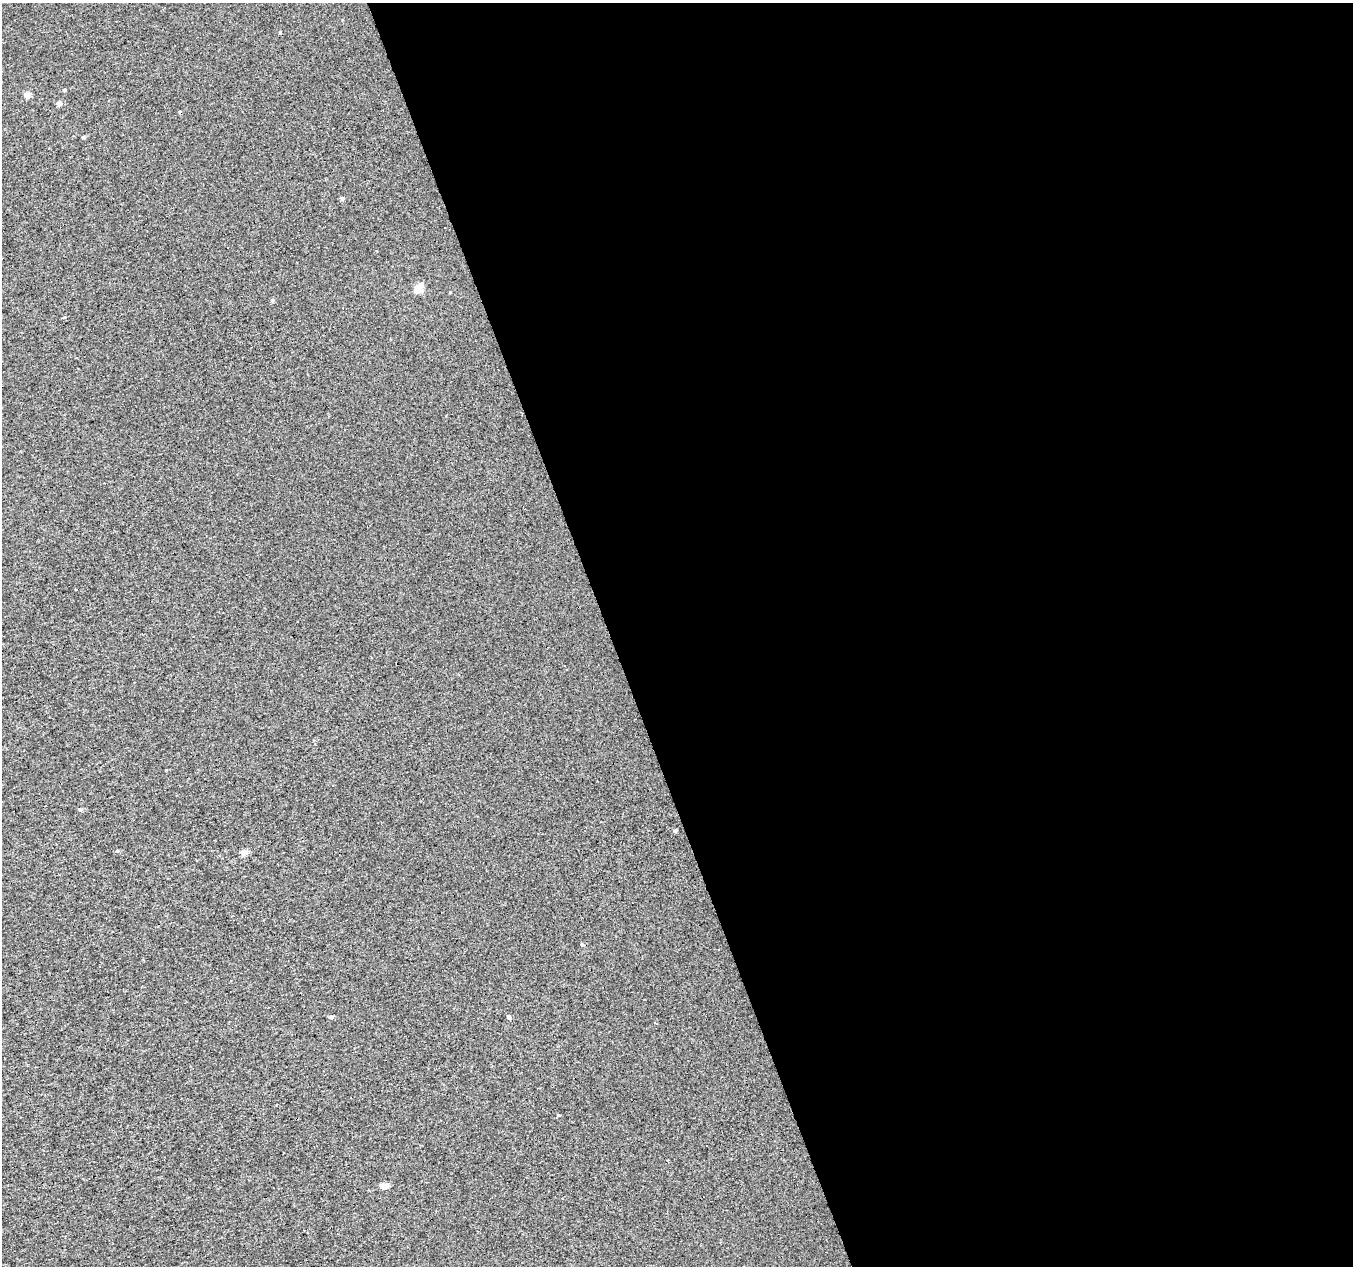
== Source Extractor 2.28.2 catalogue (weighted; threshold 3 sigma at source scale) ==
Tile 8 of 4 x 4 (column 4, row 2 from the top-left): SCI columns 4055-5405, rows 2589-3852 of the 5405 x 5232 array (HDU 1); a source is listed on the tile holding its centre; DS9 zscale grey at full resolution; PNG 1355 x 1268 px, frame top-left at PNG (2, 3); no overlay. Shown black and unused: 55% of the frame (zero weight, under 3 of 4 exposures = <1% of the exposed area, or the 3 px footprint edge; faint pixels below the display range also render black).
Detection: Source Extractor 2.28.2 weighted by HDU 2 'WHT'; one run over the whole footprint, this tile lists its part. Background 5.33e-04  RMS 0.019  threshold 0.085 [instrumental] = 3 sigma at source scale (4.5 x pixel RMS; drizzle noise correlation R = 1.50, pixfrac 1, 0.0396/0.0396 arcsec/px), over >= 5 px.
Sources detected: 22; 6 cosmic-ray / hot-pixel residue — not listed; the other 16 listed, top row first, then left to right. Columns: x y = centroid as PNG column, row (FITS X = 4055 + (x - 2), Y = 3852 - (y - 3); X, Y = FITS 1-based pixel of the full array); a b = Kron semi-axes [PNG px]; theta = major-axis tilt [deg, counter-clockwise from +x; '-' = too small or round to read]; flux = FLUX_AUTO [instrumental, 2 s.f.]
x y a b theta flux
64 90 4 3 - 2.5
27 95 4 4 - 20
59 104 4 4 - 11
83 137 4 3 - 3.7
342 198 4 4 - 4.2
445 227 2 2 - 1.2
418 288 5 5 - 63
272 300 5 4 - 3.3
80 809 5 4 - 2.6
675 831 3 3 - 4
244 853 4 4 - 23
582 944 4 3 - 2.4
331 1017 5 4 - 4.4
509 1017 4 3 - 7.9
559 1115 4 3 - 1.7
384 1186 5 4 - 25
Unlisted compact peaks at least as high as the median listed source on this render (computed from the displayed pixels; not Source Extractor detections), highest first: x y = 280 32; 117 851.